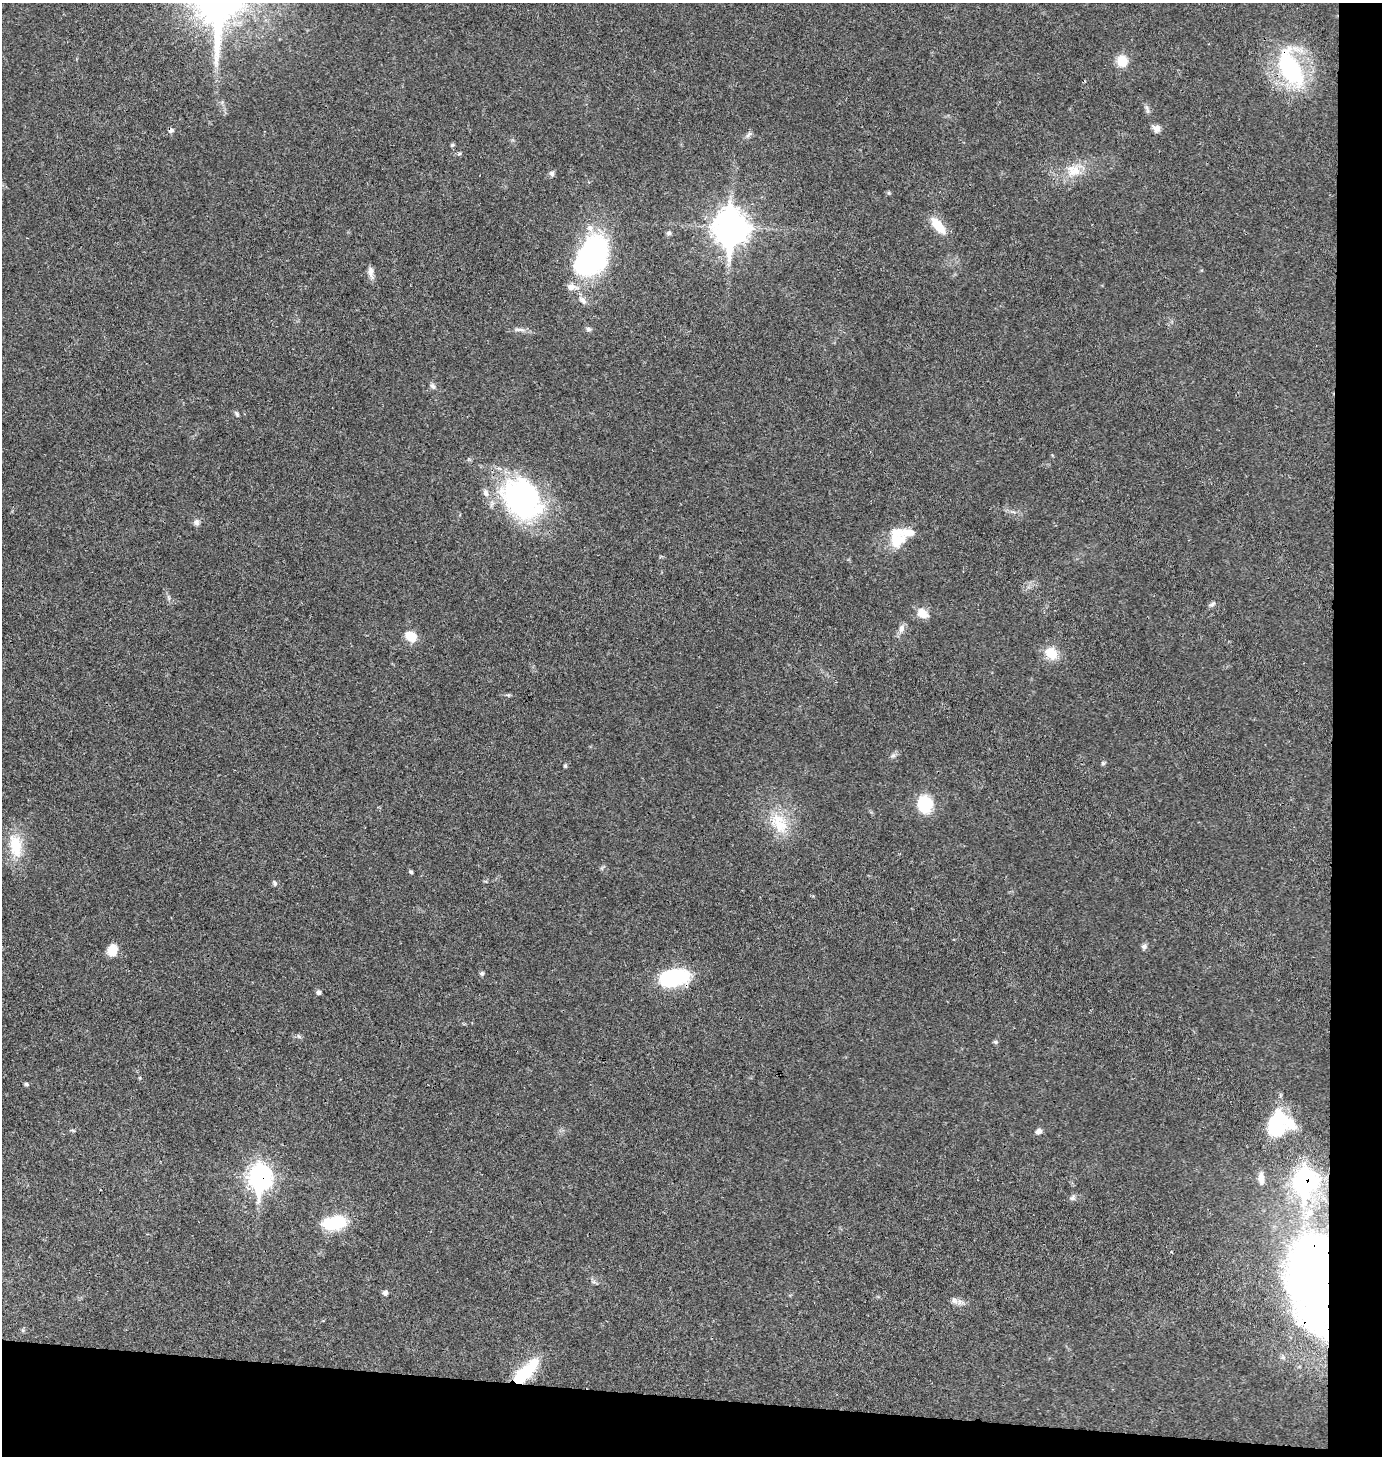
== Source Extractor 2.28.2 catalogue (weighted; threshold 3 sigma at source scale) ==
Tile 9 of 3 x 3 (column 3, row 3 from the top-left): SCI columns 2907-4286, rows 2-1455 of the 4386 x 4366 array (HDU 1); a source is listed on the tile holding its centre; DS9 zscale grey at full resolution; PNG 1384 x 1458 px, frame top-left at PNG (2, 3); no overlay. Shown black and unused: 8% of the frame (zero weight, under 3 of 4 exposures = <1% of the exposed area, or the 3 px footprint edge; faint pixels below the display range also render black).
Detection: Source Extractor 2.28.2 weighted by HDU 2 'WHT'; one run over the whole footprint, this tile lists its part. Background 0.0234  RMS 0.0023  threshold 0.0104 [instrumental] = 3 sigma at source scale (4.5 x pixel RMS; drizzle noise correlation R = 1.50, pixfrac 1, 0.05/0.05 arcsec/px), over >= 5 px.
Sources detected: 60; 1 inside a brighter object's white glare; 1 cosmic-ray / hot-pixel residue — not listed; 5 inside a brighter listed object's ellipse — not listed separately; the other 53 listed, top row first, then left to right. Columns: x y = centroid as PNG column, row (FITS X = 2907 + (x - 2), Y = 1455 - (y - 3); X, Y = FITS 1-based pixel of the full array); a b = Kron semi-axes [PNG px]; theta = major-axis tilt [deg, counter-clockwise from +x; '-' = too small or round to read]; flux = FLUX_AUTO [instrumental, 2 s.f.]
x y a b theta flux
1122 61 11 10 - 4.2
1290 68 46 22 -63 27
1156 128 10 8 -40 1.2
748 135 12 4 49 0.66
452 145 6 5 - 0.33
459 153 5 4 - 0.32
1074 170 20 16 -3 4.6
552 174 7 7 - 0.59
889 193 5 4 - 0.3
938 226 24 10 -50 4.5
731 227 15 12 90 270
669 233 6 6 - 0.5
591 256 38 23 58 59
371 272 17 6 -83 1.2
583 300 14 8 -45 1.3
588 329 7 5 -6 0.57
519 330 18 4 -2 1
433 386 9 6 -59 0.66
237 414 8 4 -57 0.43
522 498 47 37 -50 48
196 522 8 7 - 0.85
898 540 25 17 27 5.7
1212 604 9 6 40 0.63
922 613 16 12 -34 2.4
901 628 12 8 72 1.1
411 636 12 9 -33 4.5
1051 653 16 13 -39 4.2
893 755 7 4 1 0.47
1103 763 5 5 - 0.39
565 766 5 4 - 0.3
925 804 21 17 -76 7.2
779 823 33 21 -58 8.1
15 846 35 17 -81 7.4
411 872 5 4 - 0.37
275 883 8 5 -69 0.45
1144 946 8 7 - 0.69
112 950 12 10 66 3.3
482 973 6 5 - 0.42
674 977 31 17 10 18
319 992 6 5 - 0.68
995 1042 6 5 - 0.42
26 1084 6 4 -18 0.4
1276 1125 32 20 82 15
1038 1131 8 6 38 0.93
260 1177 11 9 87 130
1261 1178 17 8 -86 1.8
1305 1180 13 10 84 89
1073 1198 9 7 55 0.66
334 1223 26 13 11 11
1313 1283 99 48 -85 160
385 1292 6 5 - 0.79
954 1301 10 7 -44 1.1
526 1371 36 13 45 10
Overlapping masked pixels (flux is a lower limit): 6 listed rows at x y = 1290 68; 674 977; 260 1177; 1305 1180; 1313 1283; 526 1371